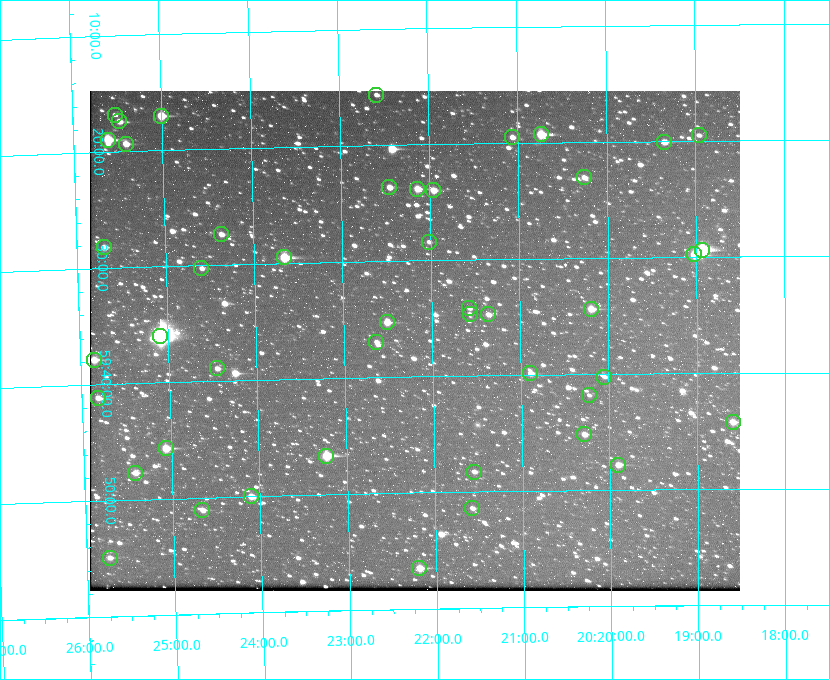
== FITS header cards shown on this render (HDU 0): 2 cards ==
NAXIS1  =                  650 / Width of table row in bytes
NAXIS2  =                  500 / Number of rows in table

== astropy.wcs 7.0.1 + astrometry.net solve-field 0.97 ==
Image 650 x 500 px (HDU 0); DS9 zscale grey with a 90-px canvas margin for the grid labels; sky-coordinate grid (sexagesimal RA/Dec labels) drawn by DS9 from the SOLVED WCS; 46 Tycho-2 reference stars matched to detected sources circled (green)
Header WCS: none
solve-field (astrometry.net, Tycho-2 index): SOLVED blind (the file carries no WCS)
Solved WCS: RA---TAN-SIP/DEC--TAN-SIP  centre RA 20:22:12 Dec +59:37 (305.55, +59.61 deg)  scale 5.17 arcsec/px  FOV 56.0' x 43.1'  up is -179 deg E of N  parity flipped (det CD > 0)
(file carries no celestial WCS; the grid is the blind solution)
Tycho-2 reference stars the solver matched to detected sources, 46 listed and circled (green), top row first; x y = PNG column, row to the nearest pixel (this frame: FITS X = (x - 90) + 1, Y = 500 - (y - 91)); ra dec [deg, ICRS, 3 dp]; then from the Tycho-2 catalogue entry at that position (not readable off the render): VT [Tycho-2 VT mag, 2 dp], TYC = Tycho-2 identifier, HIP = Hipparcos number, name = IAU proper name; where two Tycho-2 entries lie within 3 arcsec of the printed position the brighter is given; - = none
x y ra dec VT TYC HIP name
376 95 305.645 +59.261 12.19 3949-1327-1 - -
115 115 306.381 +59.280 11.91 3949-849-1 - -
161 116 306.252 +59.284 9.41 3949-1643-1 - -
119 121 306.368 +59.290 11.15 3949-1131-1 - -
541 134 305.185 +59.322 8.95 3949-1869-1 - -
699 135 304.741 +59.325 12.05 3949-499-1 - -
512 137 305.266 +59.325 11.55 3949-717-1 - -
108 140 306.403 +59.316 8.76 3949-1785-1 - -
664 142 304.838 +59.335 10.93 3949-1877-1 - -
126 144 306.353 +59.322 10.67 3949-467-1 - -
584 177 305.064 +59.384 11.29 3949-93-1 - -
389 187 305.613 +59.394 10.81 3949-1261-1 - -
417 189 305.535 +59.397 10.37 3949-1383-1 - -
433 190 305.490 +59.400 10.79 3949-1179-1 - -
221 234 306.091 +59.456 11.36 3949-919-1 - -
429 242 305.505 +59.474 11.77 3949-1259-1 - -
104 247 306.423 +59.470 10.87 3949-1331-1 - -
702 250 304.733 +59.490 8.93 3949-1451-1 - -
694 254 304.755 +59.496 9.37 3949-615-1 - -
284 257 305.915 +59.492 9.25 3949-1149-1 - -
201 268 306.149 +59.504 12.27 3949-401-1 - -
469 308 305.394 +59.570 11.70 3949-405-1 - -
591 309 305.049 +59.573 10.18 3949-1099-1 - -
470 314 305.393 +59.578 11.77 3949-137-1 - -
488 314 305.340 +59.579 10.98 3949-39-1 - -
387 322 305.628 +59.588 10.19 3949-1517-1 - -
160 336 306.271 +59.600 6.45 3949-2016-1 100714 -
376 342 305.659 +59.616 11.86 3949-1415-1 - -
94 360 306.462 +59.631 10.07 3949-521-1 - -
217 368 306.113 +59.648 11.13 3949-1837-1 - -
530 373 305.223 +59.664 11.52 3949-1631-1 - -
604 377 305.013 +59.671 12.48 3949-1826-1 - -
589 395 305.057 +59.697 12.28 3949-191-1 - -
98 398 306.454 +59.685 11.15 3949-15-1 - -
733 422 304.649 +59.737 10.61 3949-735-1 - -
584 434 305.073 +59.753 11.06 3949-89-1 - -
166 448 306.265 +59.761 9.71 3949-555-1 - -
326 456 305.808 +59.778 8.73 3949-715-1 100545 -
618 465 304.976 +59.797 11.33 3949-1031-1 - -
474 472 305.387 +59.804 11.49 3949-285-1 - -
135 473 306.354 +59.795 10.50 3949-971-1 - -
251 496 306.026 +59.833 10.93 3949-785-1 - -
472 508 305.395 +59.857 11.71 3949-313-1 - -
202 510 306.165 +59.851 11.26 3949-49-1 - -
110 558 306.434 +59.916 11.17 3949-1155-1 - -
419 568 305.548 +59.941 10.72 3949-815-1 - -